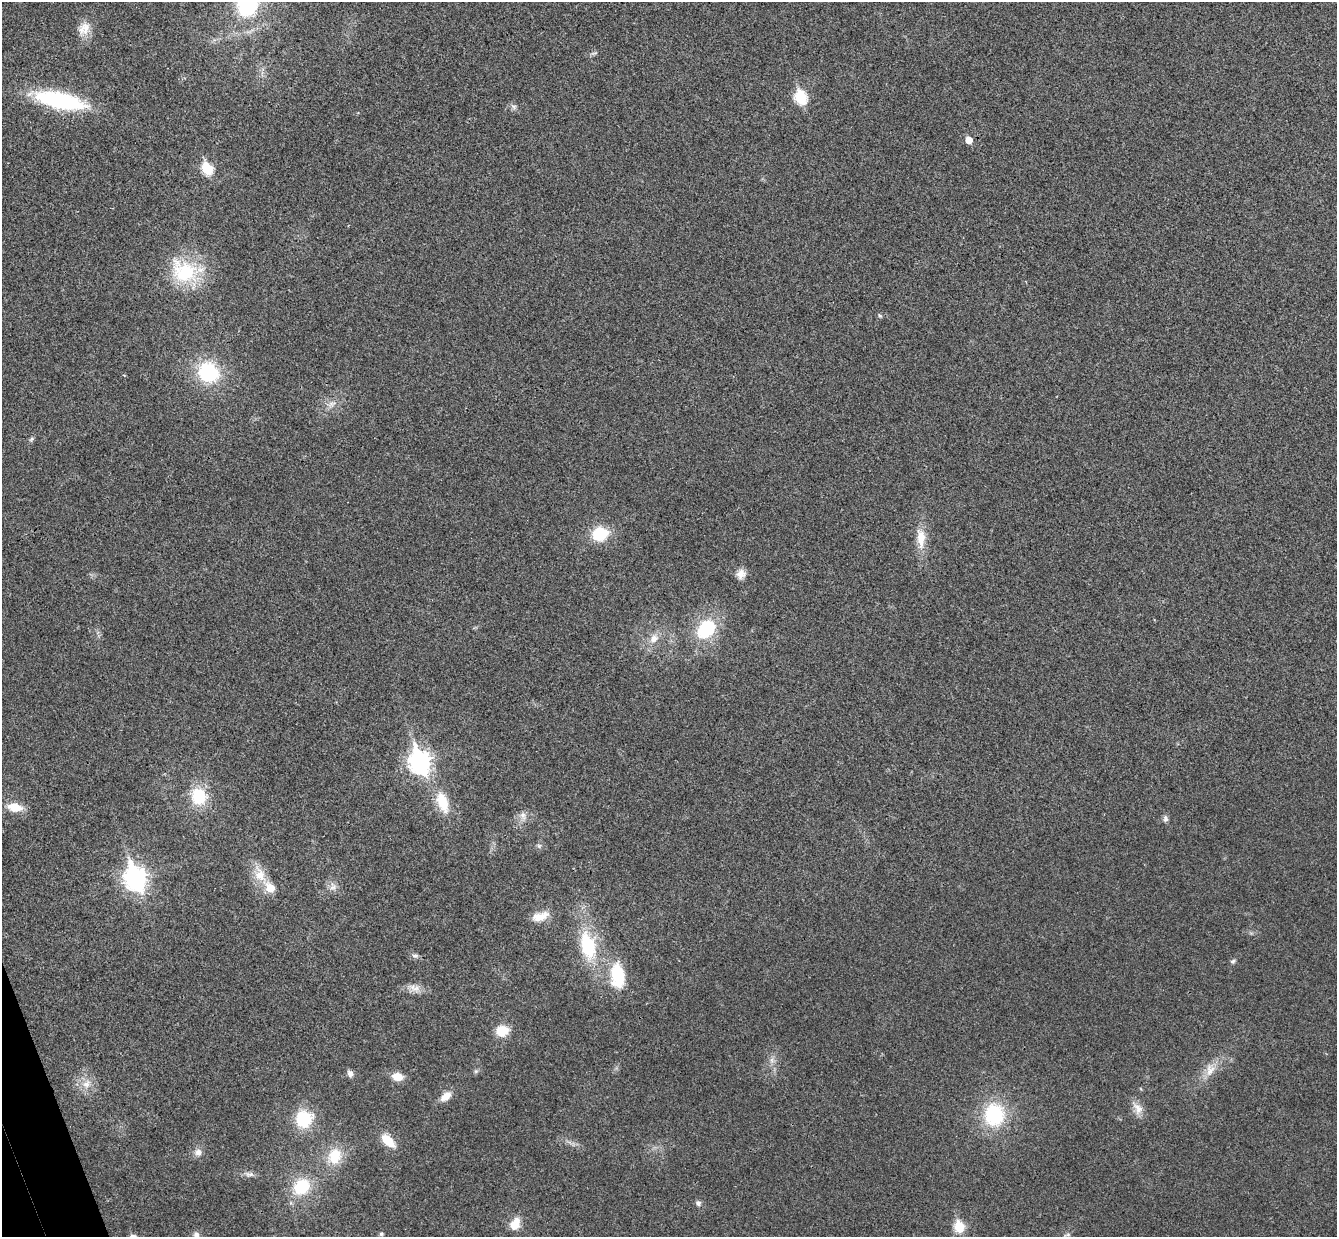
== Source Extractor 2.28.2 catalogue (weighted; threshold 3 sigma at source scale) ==
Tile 7 of 4 x 4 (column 3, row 2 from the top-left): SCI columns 2725-4059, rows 2641-3875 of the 5452 x 5404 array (HDU 1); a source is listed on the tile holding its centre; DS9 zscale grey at full resolution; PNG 1339 x 1239 px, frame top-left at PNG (2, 2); no overlay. Shown black and unused: <1% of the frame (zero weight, under 3 of 4 exposures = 6% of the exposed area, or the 3 px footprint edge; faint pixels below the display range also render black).
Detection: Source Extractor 2.28.2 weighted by HDU 2 'WHT'; one run over the whole footprint, this tile lists its part. Background 0.0357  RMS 0.0062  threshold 0.0277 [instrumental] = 3 sigma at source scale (4.5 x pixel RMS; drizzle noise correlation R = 1.50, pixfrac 1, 0.05/0.05 arcsec/px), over >= 5 px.
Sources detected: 57; all 57 listed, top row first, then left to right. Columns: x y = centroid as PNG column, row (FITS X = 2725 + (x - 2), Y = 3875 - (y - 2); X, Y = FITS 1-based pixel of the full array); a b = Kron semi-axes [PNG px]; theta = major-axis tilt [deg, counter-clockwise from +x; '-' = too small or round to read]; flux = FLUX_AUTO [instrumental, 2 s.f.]
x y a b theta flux
248 5 25 22 61 46
84 29 19 14 46 7.7
593 53 8 3 5 1.1
801 97 7 6 - 57
60 100 57 16 -12 64
514 107 8 5 -18 1.8
969 140 5 5 - 8
207 168 7 6 - 43
185 271 36 27 -28 42
879 316 6 4 -54 0.94
208 372 22 20 -39 42
331 404 13 7 26 3.6
32 439 8 5 37 1.1
600 534 13 11 18 27
921 538 25 10 -89 12
741 574 12 11 - 4.8
706 629 21 16 46 36
654 638 14 10 49 5.9
419 762 10 8 -71 350
199 796 17 16 - 25
442 802 30 14 -70 17
15 807 15 8 -9 12
523 816 11 8 -82 3.5
1165 818 9 6 -87 1.9
539 846 6 6 - 1.3
260 875 23 15 -66 12
135 878 10 8 -70 380
333 887 11 10 - 3.9
270 888 7 6 - 14
540 916 22 10 16 8.2
588 946 28 15 -75 39
415 956 10 6 -2 1.8
1233 961 7 5 21 1.2
617 976 33 18 -85 25
414 988 18 9 -27 5.3
502 1031 11 10 - 14
772 1060 9 6 -70 2.5
1210 1070 19 13 70 8.4
476 1071 6 5 - 1.1
350 1073 9 7 -55 2.5
397 1077 10 8 -10 8.3
86 1084 12 10 53 6.2
446 1096 13 8 40 6.5
1138 1108 19 11 -56 6.2
994 1115 24 21 87 45
304 1119 17 17 - 28
388 1141 17 9 -43 12
198 1152 10 9 - 3.5
335 1156 18 15 69 17
249 1174 13 7 4 2.8
301 1186 22 17 40 25
698 1203 7 6 - 1.9
515 1224 15 10 60 9.3
959 1227 6 5 - 36
381 1234 6 5 - 1.3
196 1235 9 7 -52 2.4
1068 1235 7 4 0 1.1
Isophote crosses this tile's border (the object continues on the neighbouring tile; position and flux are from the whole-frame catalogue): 2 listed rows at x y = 248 5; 196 1235